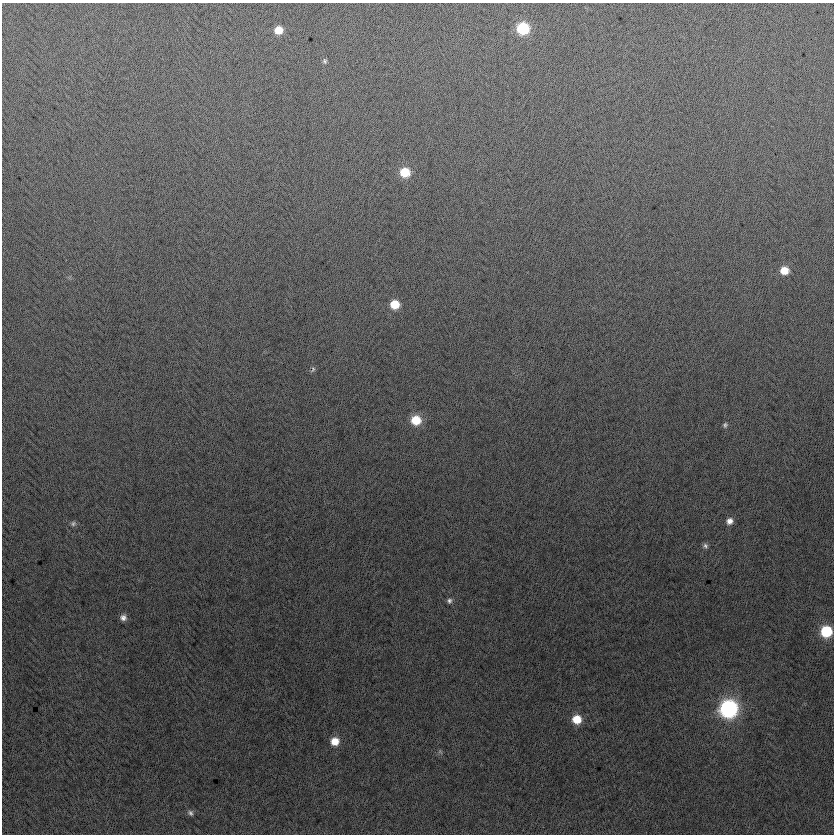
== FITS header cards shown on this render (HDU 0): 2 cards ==
NAXIS1  =                  832
NAXIS2  =                  832

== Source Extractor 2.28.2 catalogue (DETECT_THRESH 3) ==
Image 832 x 832 px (HDU 0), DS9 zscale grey, 1 PNG px = 1 image px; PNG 836 x 836 px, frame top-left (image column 1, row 832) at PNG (2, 3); no overlay
Background -2.53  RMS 13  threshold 37.8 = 3 sigma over >= 5 px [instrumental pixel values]
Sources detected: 20; all 20 listed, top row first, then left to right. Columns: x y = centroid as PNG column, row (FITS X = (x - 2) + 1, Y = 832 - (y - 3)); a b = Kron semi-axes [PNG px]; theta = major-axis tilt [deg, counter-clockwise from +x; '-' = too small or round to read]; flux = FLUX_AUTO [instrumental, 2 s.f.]
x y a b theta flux
523 28 8 8 - 60000
279 30 7 7 - 12000
325 61 6 5 - 1800
405 172 8 8 - 26000
784 270 8 8 - 13000
395 304 8 7 - 20000
313 369 9 5 65 1600
416 420 9 9 - 22000
725 425 7 6 - 1900
729 521 8 7 - 5200
73 524 8 7 - 2100
705 546 7 7 - 2400
449 601 6 6 - 2500
123 617 7 7 - 4100
826 631 8 8 - 52000
728 709 10 9 - 270000
577 719 8 8 - 19000
335 741 8 8 - 12000
440 752 7 4 -56 1400
190 813 8 6 -50 2500